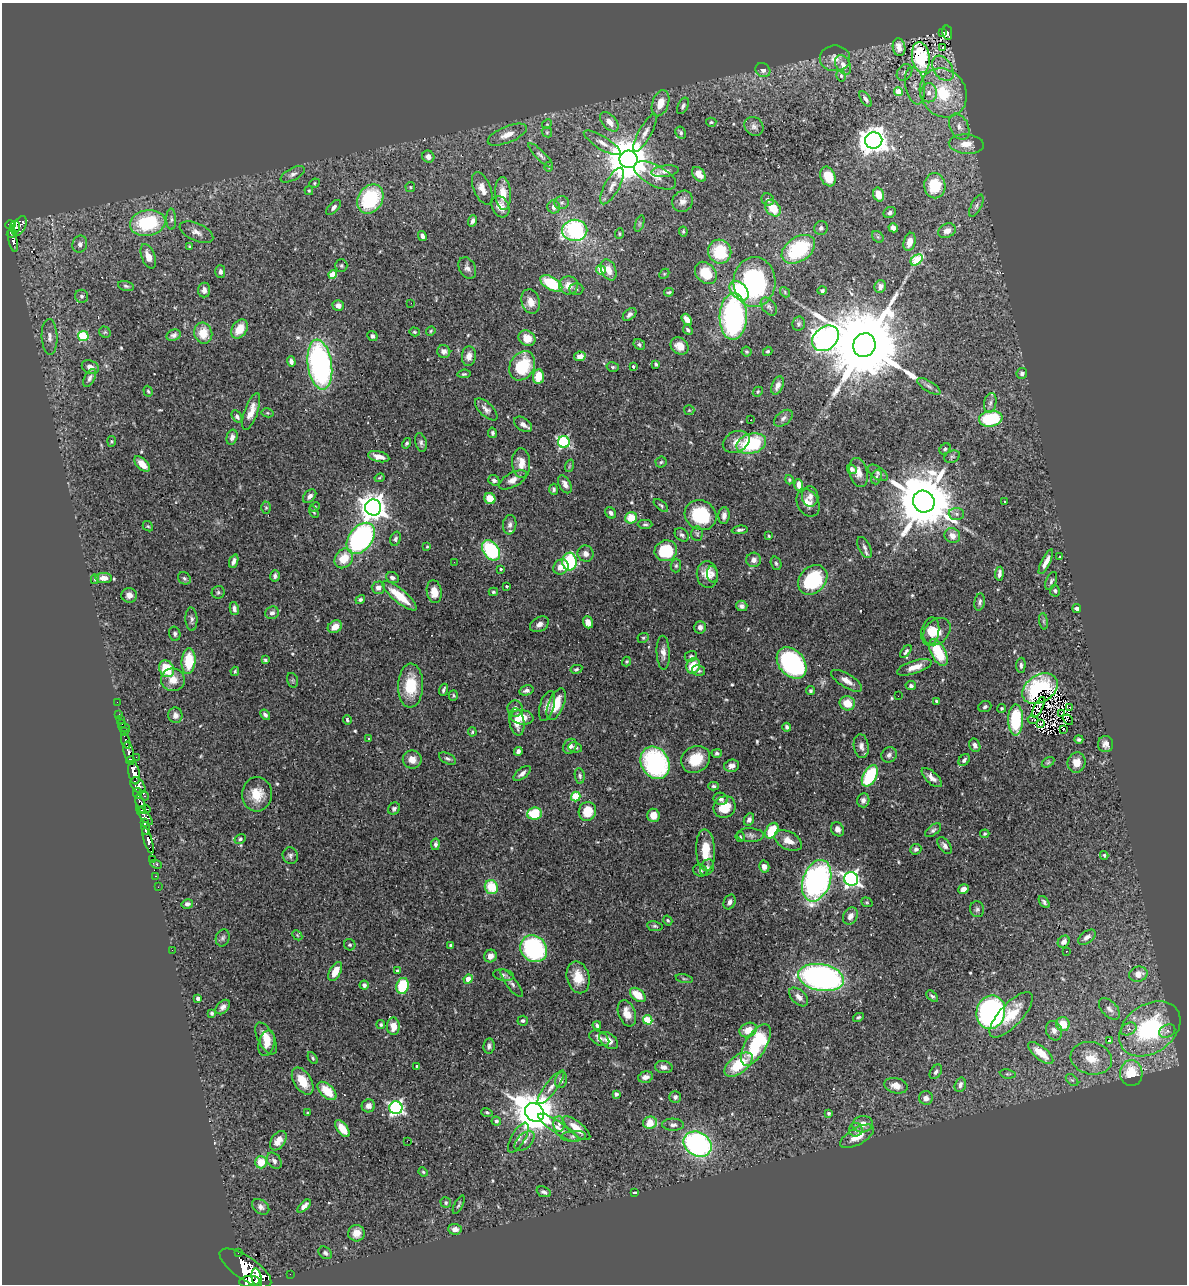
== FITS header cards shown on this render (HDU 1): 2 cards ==
NAXIS1  =                 1185
NAXIS2  =                 1282

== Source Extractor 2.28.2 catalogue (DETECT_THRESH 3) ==
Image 1185 x 1282 px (HDU 1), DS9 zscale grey, 1 PNG px = 1 image px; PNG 1189 x 1286 px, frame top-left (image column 1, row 1282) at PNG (2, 3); each listed source drawn as its Kron ellipse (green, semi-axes under 4 px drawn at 4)
Background 0.777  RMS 0.029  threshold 0.0863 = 3 sigma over >= 5 px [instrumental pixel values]
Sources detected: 565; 2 with non-positive FLUX_AUTO (blend fragments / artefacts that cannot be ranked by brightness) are neither listed nor drawn; of the other 563, the 500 brightest by FLUX_AUTO listed and drawn (63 fainter detections omitted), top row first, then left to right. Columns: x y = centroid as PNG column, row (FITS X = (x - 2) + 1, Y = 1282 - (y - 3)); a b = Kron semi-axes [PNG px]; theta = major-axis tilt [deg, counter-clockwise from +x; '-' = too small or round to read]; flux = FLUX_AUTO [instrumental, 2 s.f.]
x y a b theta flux
942 33 3 2 - 15
947 33 7 5 -79 140
899 47 9 6 -81 18
942 48 3 2 - 5.6
921 57 15 9 -81 130
835 58 15 13 0 19
843 65 10 7 -61 12
943 68 14 9 -57 20
763 70 8 7 - 8.9
904 72 9 7 50 7.6
841 76 6 4 -74 3.6
915 86 19 9 -80 12
898 92 4 4 - 53
929 93 9 8 - 8.1
943 93 26 22 -54 130
866 99 9 4 -57 6.5
660 103 13 8 71 30
683 106 9 5 64 5.1
609 122 11 7 -50 19
711 122 5 4 - 2.7
547 124 5 4 - 2.4
754 126 10 8 -40 9.5
959 127 14 9 -64 17
547 132 5 4 - 2.8
645 133 21 6 61 14
681 133 6 5 - 4.2
507 135 21 8 22 23
874 140 8 8 - 2100
602 143 21 6 -31 16
966 144 17 10 -4 27
541 155 17 4 -45 7
428 157 6 5 - 11
628 159 9 9 - 9000
549 167 5 4 - 2.4
665 171 14 5 8 11
293 174 13 6 28 8.9
699 174 8 5 -51 17
655 175 23 10 -27 26
828 176 10 7 -68 30
314 183 5 4 - 2.5
612 186 20 7 61 17
935 186 12 10 -89 70
410 187 5 5 - 2.5
482 188 17 8 -67 20
309 191 4 3 - 2.6
503 194 16 8 -86 32
879 195 7 5 -73 22
370 199 15 12 57 160
768 199 6 5 - 6.2
682 201 11 10 - 12
562 203 7 6 - 4.7
976 206 12 5 63 6.6
333 207 9 5 47 6.4
500 207 11 8 -62 19
554 207 6 6 - 7.7
773 208 9 6 -51 38
890 212 6 5 - 5.2
171 219 10 5 -90 5.3
472 221 6 4 70 7.2
148 223 18 13 9 140
640 224 8 3 71 3.3
11 225 5 4 - 330
19 226 11 6 60 390
15 227 6 5 - 310
821 228 7 6 - 4.9
893 228 5 4 - 9.1
575 230 12 10 1 260
683 231 5 4 - 2.7
947 231 9 7 25 16
196 232 18 9 -24 15
12 233 5 4 - 230
619 234 5 3 - 2.2
422 236 5 4 - 8.8
878 237 6 5 - 3.1
13 240 12 3 -78 140
910 242 9 6 76 19
80 244 8 7 - 8.2
190 247 3 3 - 3.4
798 249 18 12 35 160
720 252 12 11 - 78
148 256 13 6 -69 19
917 260 7 4 40 85
341 265 6 6 - 3.5
467 268 11 8 -62 9.7
601 270 5 4 - 32
609 270 11 7 -66 21
220 272 6 5 - 6.8
706 273 12 9 -47 50
332 274 4 4 - 39
664 274 5 4 - 2.4
754 282 25 21 89 260
551 283 12 6 -29 90
568 285 9 9 - 21
126 286 8 5 -16 4.1
880 286 6 5 - 8.2
576 289 7 6 - 4.2
204 290 7 6 - 10
739 291 11 7 -48 92
822 291 5 4 - 4.6
669 292 5 3 - 2.9
785 292 5 4 - 2.4
81 296 6 6 - 5
531 301 12 9 -74 22
411 303 2 2 - 2.4
338 305 6 5 - 8.8
769 307 10 6 -51 6.3
630 314 8 5 43 6.6
733 316 23 13 88 390
687 319 6 4 -52 17
799 324 7 6 - 4.3
239 329 10 7 55 34
688 330 5 4 - 4.3
431 331 5 4 - 2.3
105 332 6 5 - 3
414 332 5 4 - 2.7
203 333 10 9 - 39
174 335 7 5 22 6.8
83 336 5 5 - 100
372 336 5 4 - 5.6
49 337 18 8 -88 13
527 338 9 7 -32 25
825 338 15 11 41 2200
639 344 6 5 - 4
864 345 12 11 - 43000
680 346 9 8 - 23
444 351 6 6 - 8.4
768 351 5 4 - 3.1
747 352 5 5 - 3.1
469 356 10 7 85 13
580 356 6 4 12 14
291 362 5 4 - 7.6
656 364 4 3 - 3.7
320 365 25 12 -82 480
522 366 15 12 59 100
633 366 3 3 - 2.7
90 367 9 6 -24 13
613 367 6 5 - 3.5
1022 373 5 5 - 5.9
464 374 6 4 7 3.3
538 377 7 5 85 39
90 378 10 5 63 7
777 385 9 5 66 12
929 386 13 5 -31 7.2
148 391 6 4 -71 3.3
758 392 5 4 - 2.6
990 403 10 6 79 7.7
486 409 14 6 -44 9.6
689 410 5 5 - 2.3
251 411 19 6 70 22
268 413 6 4 -11 2.6
237 417 7 4 -58 4.7
783 418 11 6 37 7.7
991 419 12 8 8 130
751 420 3 2 - 2.5
523 424 10 6 -34 10
492 433 5 4 - 4.5
232 437 8 5 75 7.8
112 441 5 3 - 2.3
564 442 6 6 - 280
736 442 14 10 26 17
407 443 5 4 - 3.6
421 443 9 5 -75 5.7
751 444 15 10 15 150
945 449 6 5 - 4.4
379 457 11 5 -13 16
952 457 8 6 23 4.7
661 462 5 5 - 3.2
521 463 15 9 -86 24
142 464 9 5 -43 24
569 466 6 4 71 2.4
852 469 5 4 - 5.5
858 472 15 9 -77 16
878 473 11 6 -36 5.7
876 477 8 5 73 4.4
380 478 5 4 - 2.7
494 480 6 5 - 5.6
513 480 15 7 29 16
789 480 5 4 - 2.5
565 484 10 5 -61 10
799 485 5 4 - 17
554 489 5 4 - 4.2
310 496 8 5 45 8
810 496 10 8 -83 10
490 499 6 5 - 34
1005 501 3 3 - 3.5
924 502 11 10 - 18000
808 503 14 10 -62 19
661 505 8 4 -39 3.6
315 507 5 4 - 2.4
373 507 8 8 - 2500
266 508 6 5 - 3.5
314 512 6 3 -59 2.7
611 513 6 5 - 6.7
956 514 8 6 -3 6.7
701 515 16 14 -31 130
724 516 8 5 87 8.8
631 518 6 5 - 39
645 524 7 4 -1 3.8
510 525 10 6 82 8.1
148 526 6 4 -41 2.5
740 530 8 4 6 4.7
697 534 7 5 -88 4.1
682 535 8 6 -40 5.4
769 536 3 2 - 2.4
952 536 8 7 - 15
361 538 17 11 52 450
395 539 7 5 73 4.2
427 547 4 3 - 2.3
865 548 11 6 -64 6.8
491 550 11 7 -53 160
666 551 11 10 - 90
586 554 8 8 - 9.5
1059 557 3 3 - 2.6
344 558 10 8 53 40
754 560 7 7 - 9.9
234 561 7 4 69 6.4
454 562 2 2 - 3
569 562 9 7 -88 140
1046 562 13 4 63 13
776 563 7 5 -71 3.9
676 566 7 5 87 3.6
561 567 8 7 - 19
501 569 3 3 - 2.9
712 574 8 5 -84 5.4
999 574 7 3 84 6.3
707 575 13 10 -83 24
275 576 6 4 74 6.1
104 578 8 5 -2 14
184 578 7 5 -43 4.4
392 578 6 5 - 7.5
95 579 5 4 - 2.8
813 580 16 13 46 160
1051 581 9 5 67 4.8
507 586 3 3 - 2.3
378 588 6 6 - 10
1055 591 6 5 - 4.3
218 592 6 6 - 4.4
434 592 11 7 -83 25
493 592 4 3 - 3
129 595 8 7 - 11
399 596 21 6 -39 56
360 600 5 4 - 4.7
980 602 9 5 81 5.6
742 606 6 5 - 6.5
234 609 6 4 -78 7
1077 609 4 3 - 5.4
272 613 7 6 - 8.6
191 619 11 6 -86 6.6
1044 621 8 4 -82 3.6
588 622 6 5 - 16
539 624 10 7 30 9.6
335 627 7 6 - 22
700 627 6 6 - 8
930 631 14 9 78 20
937 632 15 11 46 29
175 634 7 5 -77 4.8
643 638 6 4 25 2.9
906 652 7 4 53 4.7
663 653 17 6 -87 12
938 653 14 7 -62 76
691 656 6 5 - 4
265 660 4 4 - 3.4
189 661 13 7 86 67
626 661 5 4 - 2.3
792 663 17 12 -50 340
1021 665 8 4 88 5.2
693 666 8 6 64 39
914 667 18 6 18 23
166 669 8 7 - 62
576 669 6 3 12 3
235 671 4 3 - 2.4
698 671 6 5 - 4.6
173 680 12 11 - 24
292 680 7 5 -73 3.4
847 681 17 6 -31 16
411 686 22 12 88 67
911 686 5 4 - 5.2
1040 689 19 13 33 180
443 690 6 3 70 4.2
526 690 7 5 15 6
811 691 4 4 - 3.7
453 695 5 4 - 2.8
898 696 2 2 - 3.3
936 701 4 3 - 2.6
117 702 2 2 - 6.9
847 703 8 7 - 34
556 704 16 7 68 43
547 706 15 7 74 13
985 707 7 5 23 3.9
1038 707 11 4 63 3.1
1069 707 2 2 - 440
1002 708 4 4 - 3.8
515 709 8 7 - 10
1061 713 2 2 - 2.5
119 714 2 2 - 11
175 715 8 7 - 10
265 715 6 4 -43 5.2
522 717 11 7 -8 30
121 719 2 2 - 7.3
347 720 4 3 - 3.1
1016 720 15 7 89 120
1033 720 5 2 - 2.5
1068 720 6 2 -41 3.2
517 722 14 7 -81 26
122 723 3 3 - 35
1040 724 3 2 - 2.6
787 727 4 3 - 5.6
124 728 6 2 -18 16
1064 730 3 2 - 2.9
124 732 4 3 - 68
472 732 4 3 - 2.2
368 738 3 3 - 3.2
1079 739 4 4 - 4
126 741 8 3 -76 130
1105 744 8 7 - 11
975 745 7 5 -65 8.3
570 746 8 6 56 9
861 746 12 7 -81 10
575 747 7 5 -8 4.4
518 751 4 4 - 6.7
129 752 10 5 -77 1200
717 753 5 4 - 4.9
889 755 8 7 - 6.7
136 757 2 2 - 14
447 758 9 5 -27 5.1
412 759 9 9 - 20
696 759 15 12 33 51
131 760 4 3 - 590
964 760 7 5 51 5.6
1048 762 7 4 30 3
1077 762 10 9 - 20
655 763 17 14 -60 290
732 766 7 6 - 11
134 773 12 5 -79 3200
522 773 10 5 38 8.6
580 776 8 5 -84 4.4
870 776 12 6 61 130
932 778 12 6 -43 11
138 785 9 6 -52 1400
714 786 5 4 - 3.4
137 793 5 3 - 420
257 794 17 15 87 40
144 795 5 3 - 170
576 796 5 4 - 84
721 799 7 6 - 7.7
863 800 7 6 - 6.8
141 804 10 4 -70 470
725 807 11 10 - 41
394 809 6 5 - 5
144 810 6 4 8 360
587 811 9 8 - 45
534 813 7 6 - 66
653 815 6 6 - 16
145 816 11 4 -50 410
749 820 6 5 - 6.9
144 823 4 3 - 490
146 828 6 4 -83 920
837 829 7 6 - 9.4
933 830 9 5 37 4.8
772 831 8 5 58 68
985 834 5 3 - 2.5
751 835 13 7 -3 7.6
740 837 5 4 - 2.9
240 839 6 4 34 3.7
148 841 13 4 -73 1000
788 841 15 9 -26 20
435 844 6 4 78 4.8
945 845 10 5 -55 7.2
916 849 5 5 - 5
706 850 20 9 -87 47
1104 855 4 3 - 3
290 856 8 7 - 6
152 859 3 2 - 25
156 864 6 3 -26 110
764 867 6 5 - 13
707 868 8 6 60 7.5
700 871 7 6 - 5.2
155 876 3 2 - 17
851 879 7 6 - 650
817 881 21 14 71 520
158 887 2 2 - 10
491 887 7 6 - 58
963 889 5 4 - 12
729 902 8 5 66 8.1
867 902 6 4 -21 2.6
1044 902 7 4 -51 4.2
187 904 6 4 13 5.8
977 909 8 7 - 4.8
850 916 9 7 61 12
668 920 5 4 - 3.2
655 926 8 5 -8 3.7
297 935 6 4 -46 2.8
1087 937 10 5 36 8.7
223 938 8 7 - 5.2
1064 942 6 5 - 9.5
350 945 6 5 - 3.5
450 945 3 3 - 3.2
534 949 14 12 -43 250
172 950 2 2 - 46
1067 951 3 2 - 3.3
490 956 6 6 - 13
335 971 10 5 62 29
397 971 3 3 - 5
1138 974 9 7 16 21
503 975 10 5 -10 5.5
578 977 16 11 -76 36
821 977 23 13 -11 630
468 979 5 4 - 38
684 979 8 3 -13 3.1
512 983 17 5 -53 8.6
364 985 4 4 - 8.8
403 986 8 6 77 90
638 995 9 5 -39 36
932 996 7 4 -42 3.8
799 997 11 7 -44 13
198 998 4 3 - 8.8
223 1007 8 5 44 8.2
1109 1009 13 7 -47 12
991 1012 17 14 77 650
212 1013 4 3 - 4.1
627 1013 13 8 -69 24
1011 1015 29 11 47 51
858 1017 6 4 30 3.1
648 1020 5 4 - 72
523 1021 5 5 - 5
1063 1024 7 6 - 35
381 1025 4 4 - 3.5
597 1025 4 3 - 4.7
393 1026 8 6 -90 24
1129 1029 8 6 27 6.8
1150 1029 33 24 35 230
748 1030 9 7 26 24
1054 1031 10 8 -70 10
1167 1031 8 6 26 7
266 1038 17 8 -63 29
599 1038 11 6 -29 9.1
1110 1040 3 3 - 28
609 1041 11 7 -38 17
267 1043 13 7 75 19
756 1045 23 10 59 150
489 1046 8 5 82 5.3
1041 1053 15 6 -40 36
313 1058 6 4 -60 3
1091 1058 21 16 -13 45
739 1064 16 9 37 71
417 1066 3 3 - 3
664 1067 9 6 -10 8.5
936 1072 8 5 58 6
1131 1073 13 11 -88 65
1008 1074 8 4 -8 3.1
646 1077 7 5 15 10
561 1080 8 6 78 8.7
1072 1080 7 4 -43 3.5
303 1081 15 8 -58 38
960 1085 7 5 72 8.5
896 1086 12 7 -14 18
551 1087 21 6 53 13
327 1091 11 6 -44 45
616 1094 4 4 - 7.3
675 1097 6 5 - 5.3
926 1098 7 7 - 12
368 1106 7 6 - 12
396 1108 6 6 - 510
487 1112 6 4 -17 2.9
535 1112 10 8 -38 6900
308 1113 3 3 - 3.2
829 1113 3 3 - 3
496 1121 5 4 - 6.3
650 1123 7 6 - 34
559 1124 8 5 -88 7.5
862 1124 10 8 11 19
673 1125 11 6 -2 6.7
558 1128 24 6 -34 17
576 1128 17 6 -39 32
342 1129 10 5 -53 27
856 1130 7 6 - 5.9
573 1136 12 5 4 7.2
857 1136 19 8 30 29
518 1138 17 7 59 12
278 1141 11 7 56 21
407 1141 2 2 - 23
525 1141 12 7 44 9.6
698 1144 14 12 -33 390
274 1161 9 6 -53 7.6
261 1162 6 6 - 39
423 1172 5 4 - 2.5
544 1192 8 5 -22 5.4
635 1193 4 3 - 3.8
446 1203 5 5 - 3.6
459 1205 10 3 63 3.4
304 1206 8 4 45 11
261 1207 9 6 -39 7.5
455 1229 6 5 - 11
356 1233 8 8 - 18
238 1252 3 3 - 86
325 1253 7 5 -40 4.6
245 1268 30 11 -34 7000
290 1274 2 2 - 9.2
257 1278 9 5 -79 1800
249 1281 10 5 4 2400
At the frame edge (FLAGS 8, measured only in part): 1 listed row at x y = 249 1281
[63 fainter detections neither listed nor drawn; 2 non-positive-flux detections neither listed nor drawn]